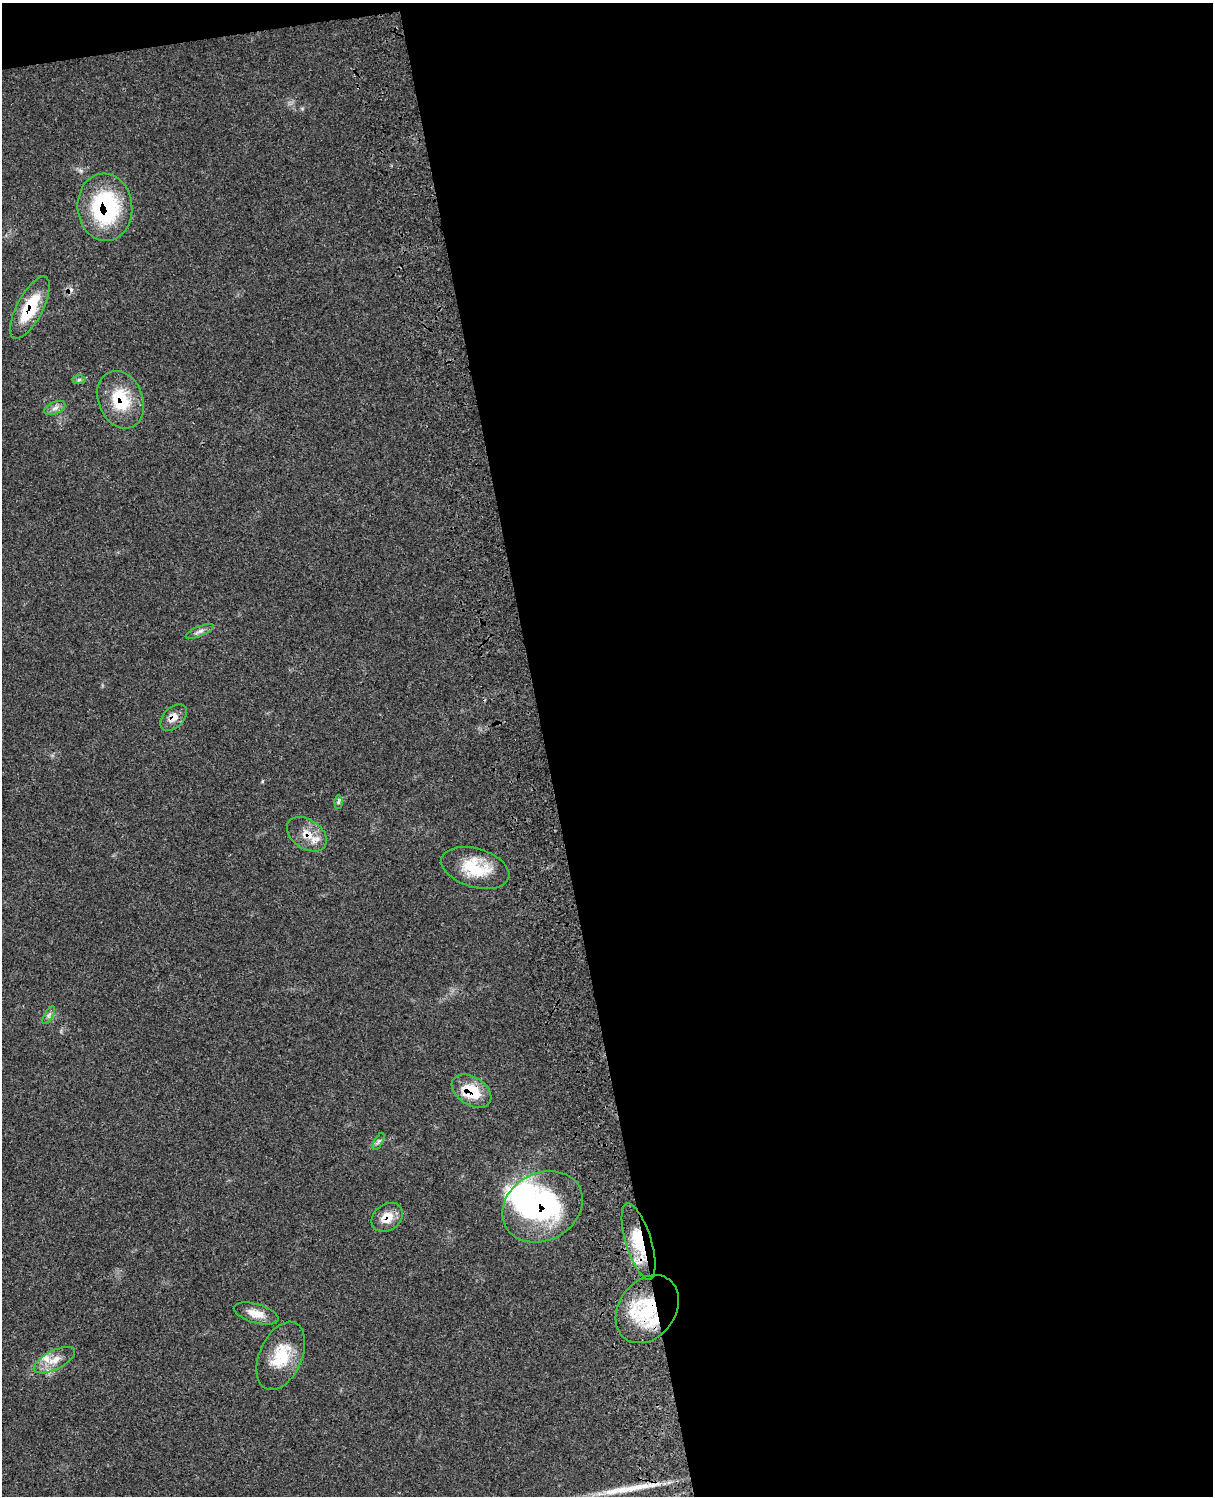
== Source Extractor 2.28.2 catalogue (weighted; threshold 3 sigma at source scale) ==
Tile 4 of 4 x 3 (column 4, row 1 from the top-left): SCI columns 3758-4968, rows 3265-4758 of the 5085 x 4922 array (HDU 1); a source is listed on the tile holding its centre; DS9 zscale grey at full resolution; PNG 1215 x 1498 px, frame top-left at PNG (2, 3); each listed source drawn as its Kron ellipse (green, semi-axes under 4 px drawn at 4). Shown black and unused: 56% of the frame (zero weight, under 3 of 4 exposures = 6% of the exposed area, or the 3 px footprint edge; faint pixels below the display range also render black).
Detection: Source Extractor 2.28.2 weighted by HDU 2 'WHT'; one run over the whole footprint, this tile lists its part. Background 0.107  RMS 0.0066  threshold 0.0295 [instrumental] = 3 sigma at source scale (4.5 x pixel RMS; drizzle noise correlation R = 1.50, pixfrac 1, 0.05/0.05 arcsec/px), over >= 5 px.
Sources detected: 23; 1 long thin detection or spike segment (spike, bleed or trail) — neither listed nor drawn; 2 inside a brighter listed object's ellipse — not listed separately; the other 20 listed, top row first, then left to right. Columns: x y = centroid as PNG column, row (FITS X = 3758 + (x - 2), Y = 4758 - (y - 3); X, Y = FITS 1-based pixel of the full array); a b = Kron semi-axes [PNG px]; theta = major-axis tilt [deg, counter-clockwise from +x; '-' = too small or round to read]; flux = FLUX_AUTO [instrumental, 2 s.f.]
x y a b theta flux
105 207 34 27 -85 71
30 308 35 13 62 29
79 380 7 4 1 1.3
121 400 30 22 -68 28
55 408 11 5 25 2.9
200 631 15 5 23 2.5
173 717 16 10 45 6
338 802 7 4 89 1.2
307 834 22 14 -34 10
475 868 35 19 -17 25
49 1015 10 4 60 1.8
472 1091 22 14 -33 20
378 1142 9 4 60 1.4
542 1207 42 33 29 98
387 1217 17 13 37 9.7
639 1242 39 12 -73 27
647 1309 37 28 53 51
256 1314 23 9 -16 8.3
281 1356 36 21 66 25
54 1360 23 9 27 8.3
Overlapping masked pixels (flux is a lower limit): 10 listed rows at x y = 105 207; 30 308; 121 400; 173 717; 307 834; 472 1091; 542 1207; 387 1217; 639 1242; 647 1309
Unlisted compact peaks at least as high as the median listed source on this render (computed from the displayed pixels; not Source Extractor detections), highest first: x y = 262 781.